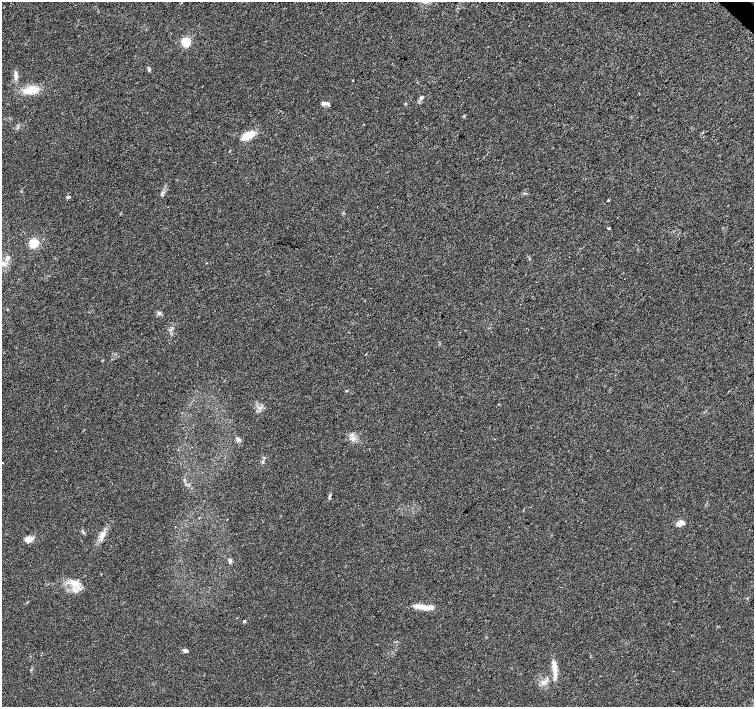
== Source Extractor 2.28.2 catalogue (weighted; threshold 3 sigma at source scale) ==
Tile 10 of 4 x 4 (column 2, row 3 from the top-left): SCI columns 1516-3019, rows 1638-3046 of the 6032 x 6027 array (HDU 1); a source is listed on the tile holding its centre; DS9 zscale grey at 2 x 2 block average (1 PNG px = mean of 2 x 2 image px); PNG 756 x 709 px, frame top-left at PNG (2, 2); no overlay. Shown black and unused: <1% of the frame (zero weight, under 3 of 4 exposures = <1% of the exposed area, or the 3 px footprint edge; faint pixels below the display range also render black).
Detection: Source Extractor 2.28.2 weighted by HDU 2 'WHT'; one run over the whole footprint, this tile lists its part. Background 0.0212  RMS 0.0037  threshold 0.0165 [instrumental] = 3 sigma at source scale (4.5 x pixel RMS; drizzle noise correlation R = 1.50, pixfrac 1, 0.0396/0.0396 arcsec/px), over >= 5 px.
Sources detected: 31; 2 inside a brighter listed object's ellipse — not listed separately; the other 29 listed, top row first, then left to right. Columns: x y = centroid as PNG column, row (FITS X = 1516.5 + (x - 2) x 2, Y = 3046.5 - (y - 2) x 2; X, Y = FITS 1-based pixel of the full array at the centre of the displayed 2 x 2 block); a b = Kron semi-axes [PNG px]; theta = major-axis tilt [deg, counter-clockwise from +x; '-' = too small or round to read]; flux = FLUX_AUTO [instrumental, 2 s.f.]
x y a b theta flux
186 42 4 3 - 51
149 70 5 4 - 1.2
15 75 9 3 -85 2.5
30 90 14 8 10 14
421 97 5 3 - 1.7
328 103 8 5 -5 2.5
248 135 15 7 27 15
68 197 4 3 - 1.4
608 200 3 2 - 0.67
608 228 3 2 - 0.84
34 243 9 8 - 11
8 257 5 4 - 1.8
159 314 4 2 - 1.1
346 391 3 2 - 0.53
238 439 6 4 -36 1.9
264 457 3 2 - 0.62
2 463 3 2 - 0.34
330 495 5 3 - 1.2
680 523 10 5 22 4.2
102 535 11 6 70 5.3
28 539 5 4 - 9.9
230 561 5 4 - 1.6
75 582 10 4 -23 4.4
76 591 7 3 45 2.5
425 607 22 6 -1 9
244 621 4 3 - 0.78
185 651 6 5 - 1.8
555 669 19 5 -83 7.6
543 682 9 3 5 2.3
Diffuse or blended objects may show on this block-average render without a row.